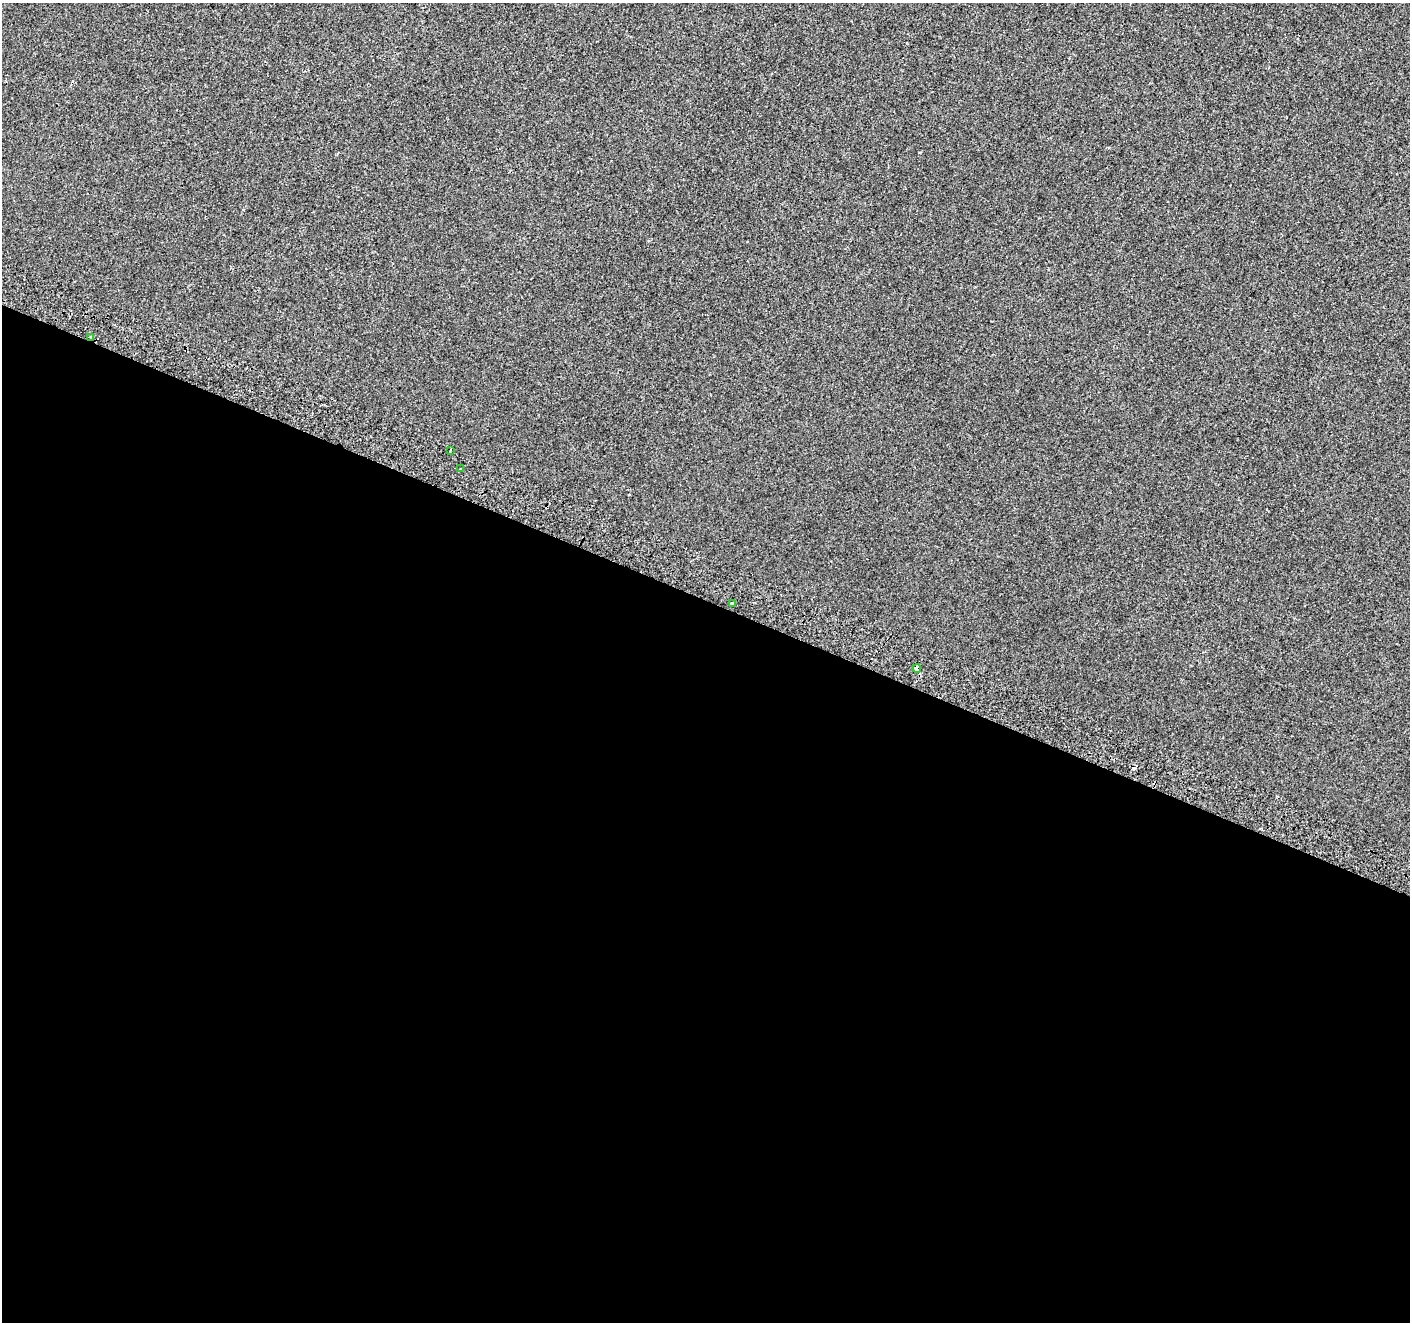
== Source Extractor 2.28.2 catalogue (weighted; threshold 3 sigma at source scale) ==
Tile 14 of 4 x 4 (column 2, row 4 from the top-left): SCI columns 1426-2833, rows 246-1565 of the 5675 x 5835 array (HDU 1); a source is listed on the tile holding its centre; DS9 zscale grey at full resolution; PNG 1412 x 1324 px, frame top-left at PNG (2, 3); each listed source drawn as its Kron ellipse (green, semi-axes under 4 px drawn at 4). Shown black and unused: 55% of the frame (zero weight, under 2 of 3 exposures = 2% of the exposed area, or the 3 px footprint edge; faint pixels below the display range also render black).
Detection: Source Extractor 2.28.2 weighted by HDU 2 'WHT'; one run over the whole footprint, this tile lists its part. Background -3.72e-04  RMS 0.0035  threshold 0.0159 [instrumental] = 3 sigma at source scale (4.5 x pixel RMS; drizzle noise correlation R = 1.50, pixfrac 1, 0.0396/0.0396 arcsec/px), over >= 5 px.
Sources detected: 7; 2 cosmic-ray / hot-pixel residue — neither listed nor drawn; the other 5 listed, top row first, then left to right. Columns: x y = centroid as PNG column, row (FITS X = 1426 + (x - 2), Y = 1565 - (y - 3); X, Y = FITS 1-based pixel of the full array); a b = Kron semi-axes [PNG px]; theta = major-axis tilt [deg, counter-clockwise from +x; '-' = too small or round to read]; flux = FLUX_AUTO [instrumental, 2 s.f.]
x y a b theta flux
91 337 3 3 - 0.91
450 450 3 2 - 0.31
460 469 3 2 - 0.52
732 603 3 3 - 1.2
917 669 4 4 - 5.8
Overlapping masked pixels (flux is a lower limit): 2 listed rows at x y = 91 337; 917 669